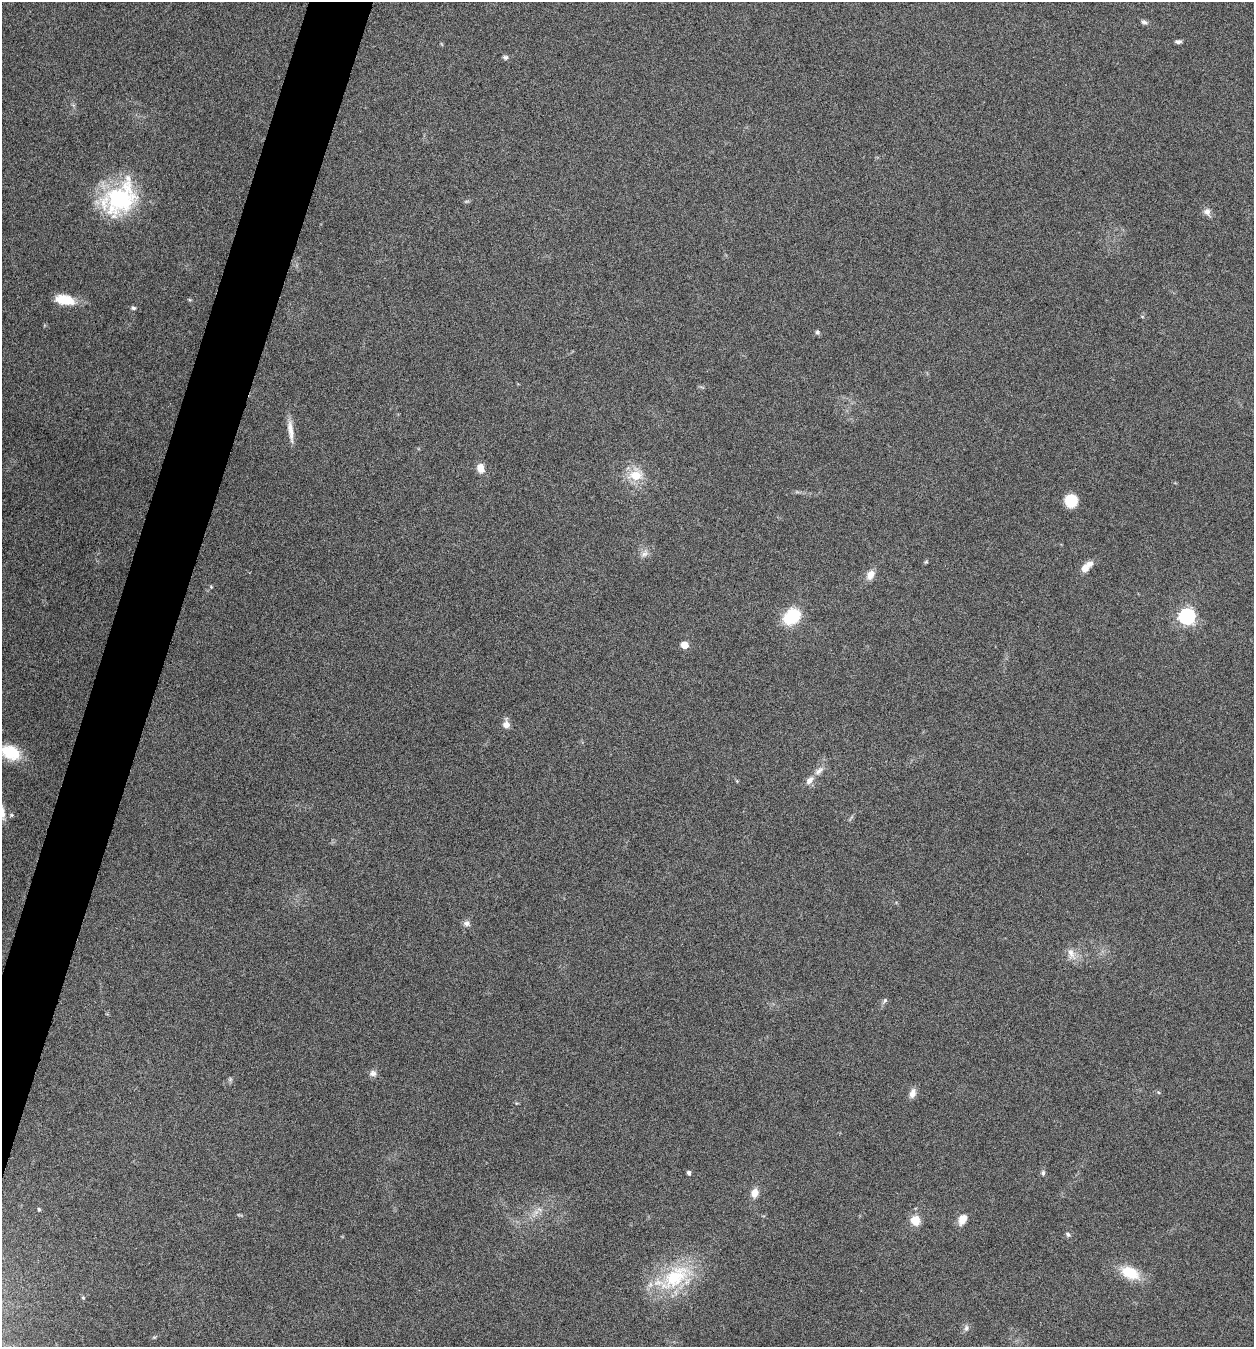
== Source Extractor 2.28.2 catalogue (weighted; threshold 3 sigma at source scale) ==
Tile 7 of 4 x 4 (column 3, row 2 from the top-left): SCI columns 2767-4018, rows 2694-4038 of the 5405 x 5390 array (HDU 1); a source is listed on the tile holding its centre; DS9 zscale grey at full resolution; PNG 1256 x 1349 px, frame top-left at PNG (2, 2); no overlay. Shown black and unused: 4% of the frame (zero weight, under 5 of 9 exposures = <1% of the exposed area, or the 3 px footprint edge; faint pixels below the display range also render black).
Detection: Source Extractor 2.28.2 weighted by HDU 2 'WHT'; one run over the whole footprint, this tile lists its part. Background 0.261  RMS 0.0066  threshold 0.0271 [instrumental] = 3 sigma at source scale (4.09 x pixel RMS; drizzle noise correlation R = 1.36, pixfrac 0.8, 0.05/0.05 arcsec/px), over >= 5 px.
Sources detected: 42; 1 inside a brighter listed object's ellipse — not listed separately; the other 41 listed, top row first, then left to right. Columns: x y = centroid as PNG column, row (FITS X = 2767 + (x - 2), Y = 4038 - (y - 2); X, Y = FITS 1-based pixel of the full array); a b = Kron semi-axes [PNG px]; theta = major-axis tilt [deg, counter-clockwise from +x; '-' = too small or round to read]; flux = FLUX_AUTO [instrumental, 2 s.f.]
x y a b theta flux
1144 22 9 5 -16 1.5
1178 41 8 4 0 1.6
505 57 7 6 - 1.4
121 198 47 33 54 63
1207 211 10 9 - 3
65 300 21 11 -10 14
133 308 6 5 - 1.2
817 332 6 6 - 1.2
290 431 31 6 -83 6.6
480 468 10 8 -76 5.3
635 475 13 10 -3 13
1071 500 13 12 - 12
644 554 9 7 30 2.7
1085 568 11 8 42 4.8
870 575 11 8 57 5.6
211 587 5 4 - 0.59
1187 616 7 6 - 190
792 617 19 14 40 25
685 645 5 5 - 12
506 725 9 7 -89 4.3
10 752 21 14 -25 22
819 771 15 7 41 3.7
809 781 13 8 49 3.8
2 812 20 7 -77 5.6
466 923 8 8 - 2.4
1071 953 16 9 -72 5
885 1000 7 4 59 1.2
373 1073 10 8 -1 2.5
912 1093 13 8 72 3.7
689 1173 4 4 - 1.7
1043 1173 7 5 89 1.3
755 1193 10 7 73 5.6
39 1209 5 4 - 0.73
539 1209 7 4 -19 1.6
963 1219 12 8 61 6.2
915 1220 8 7 - 12
1068 1235 7 5 -58 1.2
1130 1273 21 13 -24 18
674 1278 54 25 31 44
83 1298 4 4 - 0.6
966 1328 9 6 80 1.8
Isophote crosses this tile's border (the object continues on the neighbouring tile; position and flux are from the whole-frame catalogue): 2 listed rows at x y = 10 752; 2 812